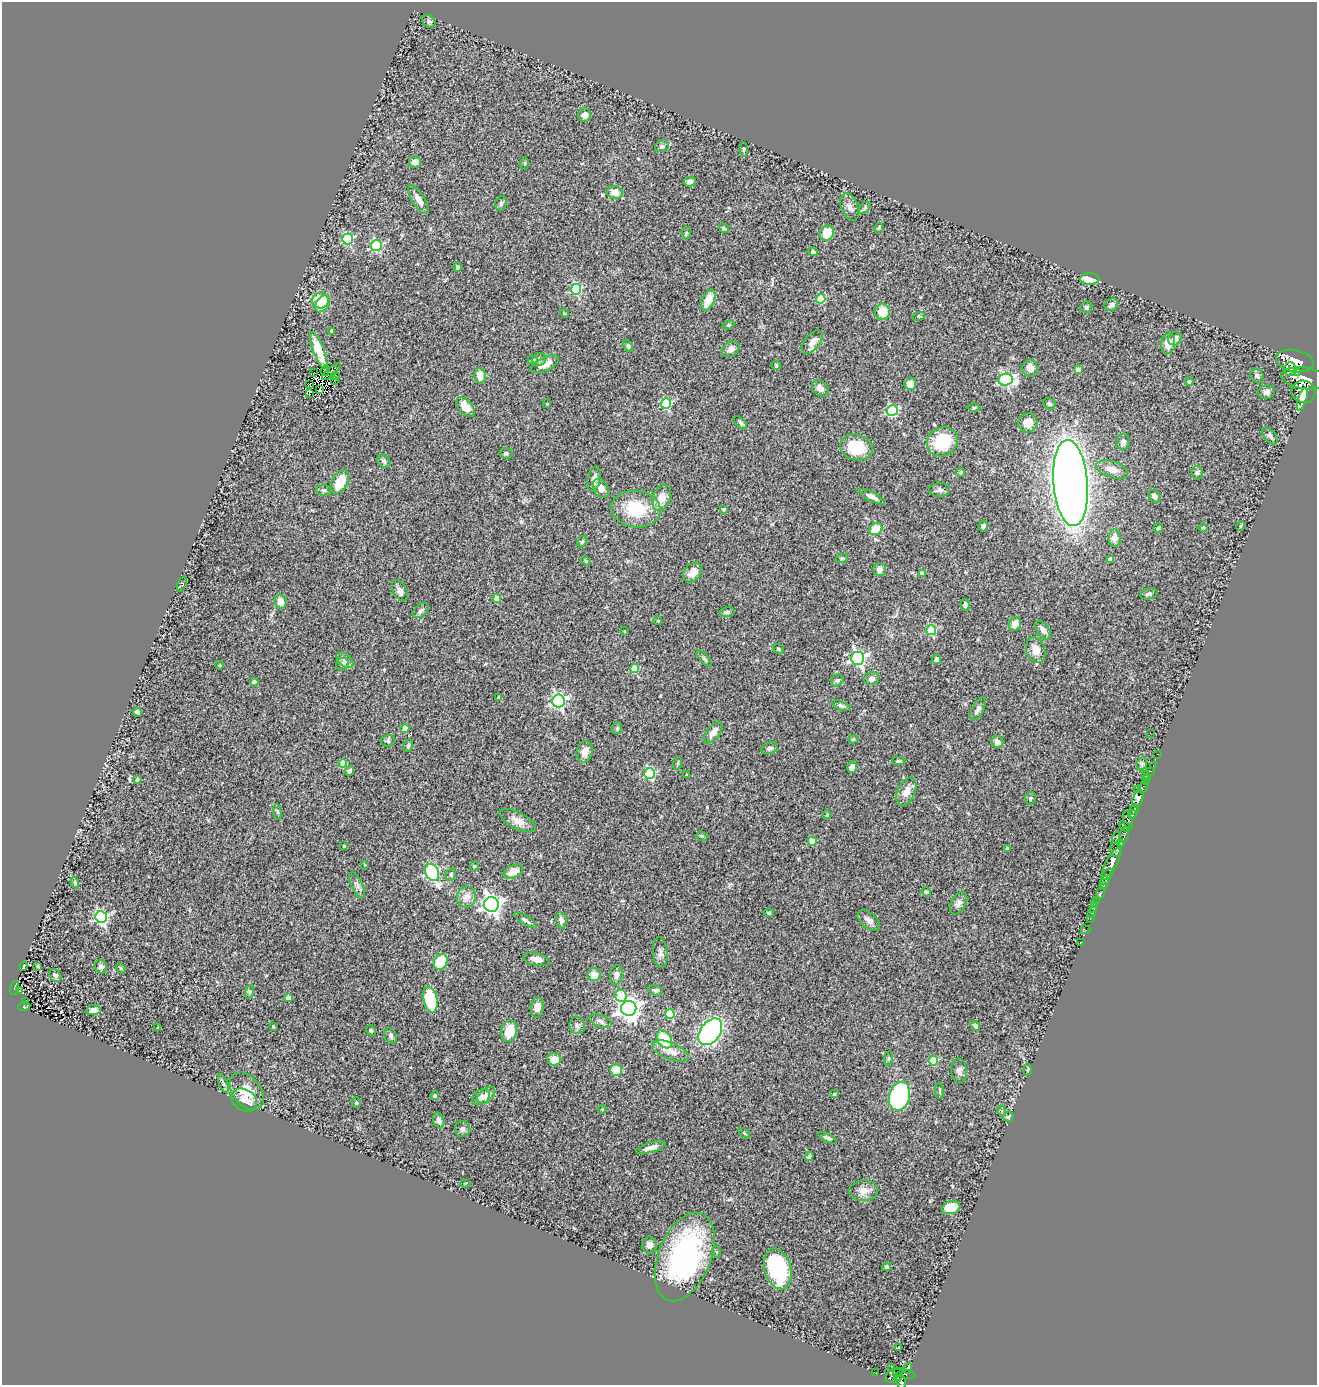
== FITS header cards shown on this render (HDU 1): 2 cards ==
NAXIS1  =                 1315
NAXIS2  =                 1383

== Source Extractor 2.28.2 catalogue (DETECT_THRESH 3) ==
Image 1315 x 1383 px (HDU 1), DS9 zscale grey, 1 PNG px = 1 image px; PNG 1319 x 1387 px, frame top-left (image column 1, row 1383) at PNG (2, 2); each listed source drawn as its Kron ellipse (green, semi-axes under 4 px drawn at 4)
Background 0.764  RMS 0.093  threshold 0.279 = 3 sigma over >= 5 px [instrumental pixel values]
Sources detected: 291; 6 with non-positive FLUX_AUTO (blend fragments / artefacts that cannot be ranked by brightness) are neither listed nor drawn; the other 285 listed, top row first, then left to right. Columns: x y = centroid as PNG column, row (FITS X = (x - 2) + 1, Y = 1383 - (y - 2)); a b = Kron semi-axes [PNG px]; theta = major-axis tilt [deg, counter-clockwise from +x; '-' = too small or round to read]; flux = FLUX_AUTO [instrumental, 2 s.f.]
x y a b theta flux
429 21 7 5 -37 13
585 115 7 6 - 31
662 146 7 5 22 13
743 150 7 3 89 7.3
415 162 6 5 - 40
525 164 6 3 -90 6.4
690 182 6 4 3 21
615 192 8 6 -16 52
418 200 16 6 -58 45
501 203 7 5 75 13
850 207 14 8 -70 32
865 208 7 4 52 11
724 228 5 4 - 9.1
879 228 5 4 - 11
687 233 6 4 89 7.7
827 233 8 6 60 120
348 239 5 5 - 520
376 246 5 5 - 660
813 252 5 4 - 12
457 267 4 4 - 15
1090 279 9 5 0 110
576 289 5 5 - 550
821 299 4 4 - 220
321 300 8 8 - 170
708 300 11 6 66 100
322 304 9 6 55 180
1111 305 7 6 - 24
1086 307 6 5 - 13
882 312 8 7 - 94
564 313 4 3 - 5.8
919 316 6 4 17 7.3
728 325 6 4 26 8.7
332 331 4 3 - 18
1175 339 7 6 - 32
812 342 14 7 52 49
1168 344 10 7 88 52
628 346 6 4 -68 10
731 349 9 7 33 29
319 350 20 5 -69 92
539 359 7 6 - 15
533 360 5 3 - 11
1295 361 19 11 -11 5700
545 364 15 7 27 64
776 365 5 4 - 6.5
1030 368 8 7 - 43
1290 369 7 6 - 1300
325 370 5 4 - 7.2
1078 370 4 4 - 53
331 371 12 4 42 14
313 372 4 2 - 0.67
1297 372 4 3 - 1200
335 376 4 3 - 28
480 376 8 5 89 56
1257 376 8 6 -44 16
1304 378 23 10 -8 6900
1005 380 7 6 - 1000
334 381 3 2 - 14
1189 382 4 4 - 19
910 384 6 6 - 84
310 385 3 3 - 6
820 388 9 7 -45 36
319 390 3 3 - 2.5
1266 392 8 7 - 25
1304 392 12 11 - 840
309 393 3 2 - 11
1302 399 12 4 73 2400
547 404 3 2 - 4.2
666 404 5 5 - 490
1049 404 6 5 - 12
465 407 11 6 -48 82
974 407 6 4 1 7.6
892 411 6 5 - 610
740 423 8 4 -49 11
1028 423 9 9 - 75
1270 436 10 5 -50 19
942 442 16 14 29 260
1123 442 8 6 75 20
856 447 16 12 -15 220
506 453 6 5 - 12
384 461 7 5 -47 16
1112 469 16 8 -17 57
961 472 4 4 - 13
1197 473 6 6 - 13
594 479 13 6 80 26
340 482 13 7 61 130
1071 483 43 17 -85 8900
601 488 10 7 -59 49
324 490 7 5 -3 12
940 490 10 7 0 20
1154 496 7 5 -55 22
872 497 14 4 -27 30
662 498 13 9 70 71
636 509 25 18 -7 270
723 509 4 3 - 6.8
983 526 5 4 - 13
1240 526 5 4 - 8
1203 527 4 3 - 4.9
1158 528 4 4 - 8.4
876 529 7 5 34 120
1115 538 9 6 -90 45
582 542 6 4 61 9.4
842 558 6 4 19 7.5
1111 559 4 4 - 45
586 561 5 4 - 7.2
880 570 6 6 - 31
692 572 11 8 48 52
922 573 4 4 - 20
182 584 8 3 67 7.5
400 591 11 7 -63 33
1149 594 9 5 10 14
497 598 4 4 - 91
280 602 7 6 - 51
965 605 6 4 -83 17
421 611 9 6 41 18
727 612 8 5 11 12
658 621 4 3 - 4.3
1015 624 7 6 - 51
931 630 5 5 - 350
1043 630 11 6 -53 28
624 631 4 3 - 4.5
778 649 5 3 - 6
1036 650 13 9 -72 71
858 658 6 6 - 1500
704 659 10 4 -50 13
936 659 4 4 - 52
345 660 10 6 -42 28
342 664 7 5 50 36
220 665 4 3 - 4.6
635 669 4 4 - 190
871 679 8 6 24 24
837 680 7 5 38 11
254 682 4 4 - 55
499 697 4 3 - 17
558 701 6 6 - 1400
841 706 9 4 -21 14
978 709 13 5 61 24
137 712 5 4 - 14
617 728 6 5 - 11
405 729 4 4 - 73
713 732 13 6 53 46
1150 733 2 2 - 3.4
853 739 5 4 - 9.2
388 741 7 5 14 14
997 742 6 5 - 48
408 746 7 4 63 8.6
770 748 8 5 17 17
585 752 11 8 73 49
1157 754 3 2 - 25
899 761 7 4 2 13
343 763 4 4 - 140
678 763 6 4 71 6.9
1142 764 6 5 - 11
1153 766 3 2 - 31
852 767 6 4 76 29
349 771 5 4 - 16
1151 771 3 2 - 11
650 774 5 5 - 420
1145 774 2 2 - 99
686 775 4 2 - 4.5
1148 777 3 2 - 33
137 779 3 3 - 16
1146 781 2 2 - 13
1143 787 6 3 69 100
1137 790 3 2 - 21
906 792 15 9 65 60
1030 798 6 5 - 11
1138 799 9 5 73 1600
1134 810 5 4 - 1500
277 812 8 4 -81 10
1132 814 4 3 - 830
827 815 4 4 - 6.6
1128 820 10 4 -75 330
518 821 20 8 -27 54
1125 826 6 4 -47 590
1124 834 8 5 78 540
702 836 6 4 -21 8.4
1116 838 6 4 76 200
812 841 4 4 - 120
1121 843 4 3 - 290
344 846 3 2 - 6.7
1008 849 4 4 - 39
1116 849 7 6 - 1200
1111 863 16 5 61 3400
365 865 3 2 - 4.4
474 866 4 4 - 7.4
432 872 9 6 -67 790
513 872 10 6 24 72
451 874 6 5 - 10
1107 874 7 4 41 580
1105 881 4 3 - 1000
75 882 6 4 -72 9.3
357 885 14 5 -64 22
1104 886 4 3 - 500
926 892 5 4 - 7.9
1100 893 6 3 65 290
466 897 11 9 69 52
1097 901 4 3 - 140
959 903 12 7 61 26
1094 904 3 2 - 19
491 905 7 7 - 2900
1094 909 3 3 - 41
769 913 5 4 - 9.3
1092 914 3 2 - 8.1
101 917 6 5 - 1000
1090 919 2 2 - 9.1
526 920 13 4 -33 17
561 920 8 5 -82 24
869 920 13 7 -37 34
1085 930 5 2 - 15
1081 942 2 2 - 3.6
660 952 15 7 -84 27
537 959 13 6 -12 43
441 962 8 6 59 220
23 966 5 2 - 4.4
38 966 3 3 - 9.7
101 967 7 6 - 19
121 968 5 4 - 8.4
55 975 7 5 -52 16
594 975 6 6 - 75
616 975 10 6 81 27
14 988 7 4 76 93
656 990 7 5 -15 13
19 991 4 3 - 17
249 992 7 4 72 12
621 996 6 6 - 220
288 998 4 4 - 49
430 999 13 7 -77 270
25 1001 4 2 - 0.92
24 1006 6 4 8 73
537 1007 10 6 84 40
629 1008 8 7 - 4500
93 1010 7 5 6 35
670 1014 5 4 - 260
600 1021 12 6 -21 23
577 1025 8 7 - 21
273 1026 4 3 - 6.6
975 1026 6 4 -53 16
158 1028 3 2 - 5.5
371 1031 5 3 - 7.9
509 1031 11 8 77 140
710 1032 15 10 53 1500
391 1036 8 6 -67 17
664 1039 10 6 -59 240
670 1051 20 8 -22 66
888 1058 7 4 82 8.7
554 1059 7 6 - 64
933 1060 5 4 - 230
616 1070 6 6 - 93
1028 1070 6 3 81 6
959 1071 12 8 -83 29
223 1084 10 3 -69 12
247 1091 21 14 -52 130
940 1091 8 3 -86 9.6
834 1094 3 3 - 6.9
486 1095 10 6 40 41
435 1096 4 4 - 13
899 1096 14 10 75 700
481 1097 10 7 37 26
244 1100 13 10 -34 56
356 1103 5 4 - 7.9
602 1109 4 4 - 7.1
1002 1111 5 3 - 4.6
1008 1117 5 5 - 9.5
439 1120 8 5 -69 27
463 1129 8 7 - 21
744 1133 6 3 -36 6.7
827 1138 10 4 -26 14
651 1147 15 5 16 39
809 1156 4 4 - 12
465 1183 5 3 - 5.6
864 1191 14 10 3 56
951 1208 9 6 16 140
650 1245 8 7 - 27
717 1252 6 4 -70 7.4
685 1257 46 26 68 1200
886 1267 4 3 - 9.5
778 1269 21 13 -74 520
899 1348 3 3 - 15
891 1368 2 2 - 11
908 1368 5 3 - 320
876 1373 2 2 - 6.3
904 1373 12 3 -14 230
894 1376 9 6 22 570
898 1377 4 2 - 240
901 1382 7 5 -77 550
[6 non-positive-flux detections neither listed nor drawn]